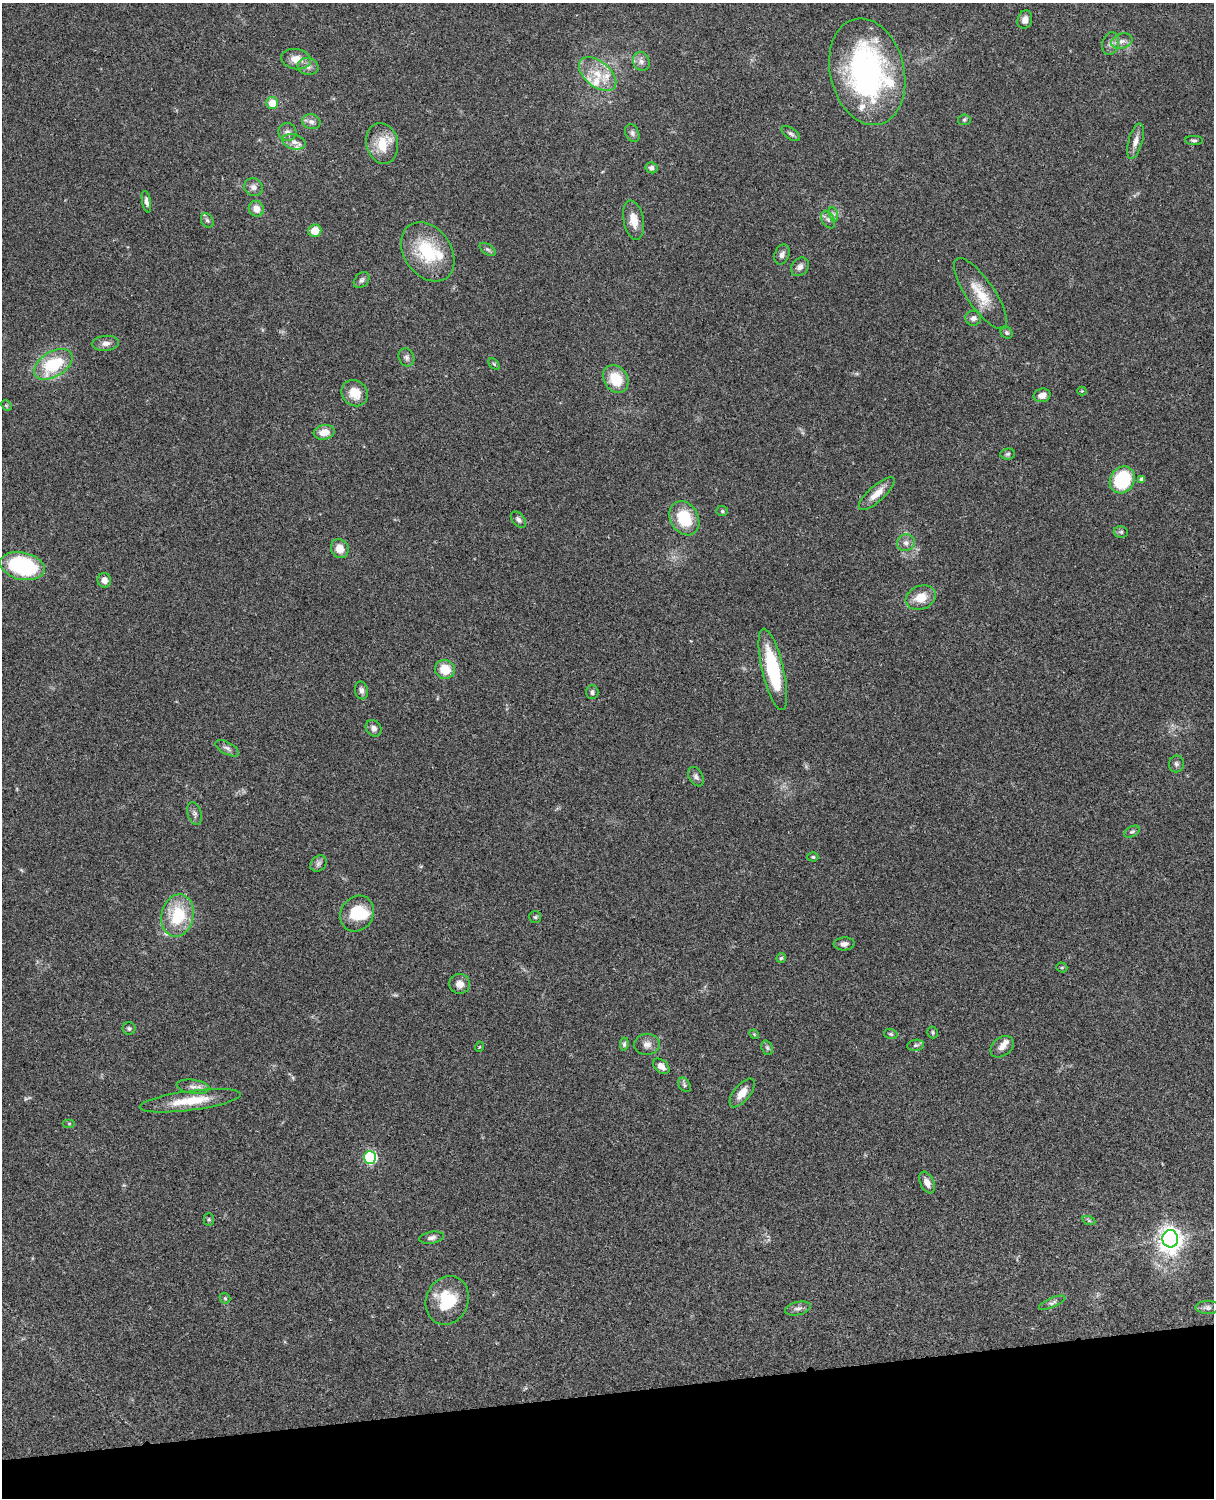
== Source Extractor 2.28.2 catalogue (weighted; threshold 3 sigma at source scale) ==
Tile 10 of 4 x 3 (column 2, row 3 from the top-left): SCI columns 1333-2544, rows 277-1772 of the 5087 x 4927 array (HDU 1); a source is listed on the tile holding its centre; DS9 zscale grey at full resolution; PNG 1216 x 1500 px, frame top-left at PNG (2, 3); each listed source drawn as its Kron ellipse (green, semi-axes under 4 px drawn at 4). Shown black and unused: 7% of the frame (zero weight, under 3 of 4 exposures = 6% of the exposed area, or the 3 px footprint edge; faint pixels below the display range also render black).
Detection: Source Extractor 2.28.2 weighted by HDU 2 'WHT'; one run over the whole footprint, this tile lists its part. Background 0.0787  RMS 0.0058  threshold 0.0262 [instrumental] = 3 sigma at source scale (4.5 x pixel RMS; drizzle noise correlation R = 1.50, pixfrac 1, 0.05/0.05 arcsec/px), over >= 5 px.
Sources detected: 113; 1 too faint to see at this stretch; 1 inside a brighter object's white glare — neither listed nor drawn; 7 inside a brighter listed object's ellipse — not listed separately; the other 104 listed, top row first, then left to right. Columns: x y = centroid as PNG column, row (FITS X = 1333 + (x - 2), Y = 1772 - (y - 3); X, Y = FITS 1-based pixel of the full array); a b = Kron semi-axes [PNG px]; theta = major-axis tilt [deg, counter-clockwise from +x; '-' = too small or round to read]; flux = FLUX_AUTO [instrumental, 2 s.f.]
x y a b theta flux
1025 20 9 7 73 3
1122 41 11 7 15 3
1111 44 11 8 75 3
296 59 15 10 -9 7
641 61 10 8 -64 2.8
308 67 10 8 -14 2.9
867 72 54 37 -76 140
598 74 22 12 -39 12
272 103 6 6 - 9.4
964 120 6 5 - 0.96
311 122 9 7 -15 2.4
287 132 9 9 - 2.4
632 133 9 6 -65 1.9
791 134 10 5 -35 1.6
1194 140 9 4 -3 1.2
1135 141 18 7 74 4.2
294 142 12 7 -15 3.7
382 143 20 16 -78 12
652 168 6 5 - 1.9
253 187 9 8 - 2.9
146 202 11 4 -79 2.2
256 209 8 7 - 5.4
833 214 7 4 -72 1.4
207 220 7 6 - 1.4
634 220 20 10 -79 7.5
828 220 9 6 -63 1.8
315 231 6 6 - 7.3
488 249 9 5 -33 1.3
428 252 32 23 -55 32
782 255 10 7 69 2.5
800 267 10 8 46 2.8
362 280 9 6 48 1.8
980 294 42 14 -55 15
973 318 8 7 - 2.7
1006 333 7 5 -45 1.2
106 343 13 7 4 3.2
406 357 9 7 -68 1.9
53 364 21 12 31 30
494 364 6 4 -46 0.84
616 379 15 11 -55 16
1082 391 4 4 - 0.54
355 393 14 12 -41 10
1042 395 8 6 14 3.9
6 405 6 4 -44 0.78
324 432 11 7 9 6.3
1008 454 7 5 5 1.1
1142 479 4 4 - 2
1122 480 14 12 57 38
877 494 23 8 41 6.7
722 511 6 5 - 0.96
684 518 18 14 -60 21
518 520 9 6 -49 1.8
1121 532 7 5 -13 1.2
906 543 9 8 - 2.8
340 549 10 8 -61 5.8
22 566 23 13 -13 51
104 580 7 6 - 3.7
921 598 15 11 20 9.5
445 669 10 9 - 11
773 669 42 11 -77 38
361 690 9 6 -77 2.1
592 692 7 6 - 1.7
373 728 9 7 -50 2.5
227 748 13 6 -28 2.2
1176 764 8 7 - 1.6
696 777 10 7 -58 2.1
194 813 12 7 -74 2.1
1132 832 8 5 28 1.3
813 857 5 4 - 0.84
318 864 9 7 46 1.9
357 914 19 16 57 18
178 915 21 16 77 26
535 917 6 6 - 1
844 944 10 6 3 2.5
781 958 5 4 - 0.75
1062 967 5 5 - 0.87
460 984 10 10 - 4.5
129 1028 6 6 - 1.1
933 1032 6 5 - 0.97
754 1034 5 4 - 0.57
891 1034 7 5 -17 1
624 1044 7 4 83 1.1
647 1044 13 10 5 3.7
916 1045 8 5 10 1.3
479 1047 5 3 - 0.46
1002 1047 13 9 38 3.7
767 1048 7 5 -70 1.2
661 1066 9 6 -40 4.1
684 1085 8 5 -59 1.3
193 1087 16 7 -8 3.2
742 1093 17 8 51 6.2
190 1101 51 9 8 17
69 1123 6 4 0 0.8
370 1157 6 6 - 68
927 1182 11 7 -65 3.6
209 1219 6 5 - 0.89
1089 1221 7 4 -19 0.87
431 1238 12 6 9 2.2
1170 1239 9 8 - 450
225 1298 6 5 - 0.8
447 1300 25 21 67 23
1052 1303 14 4 24 1.9
1207 1307 12 6 -1 1.9
798 1308 13 6 13 2.5